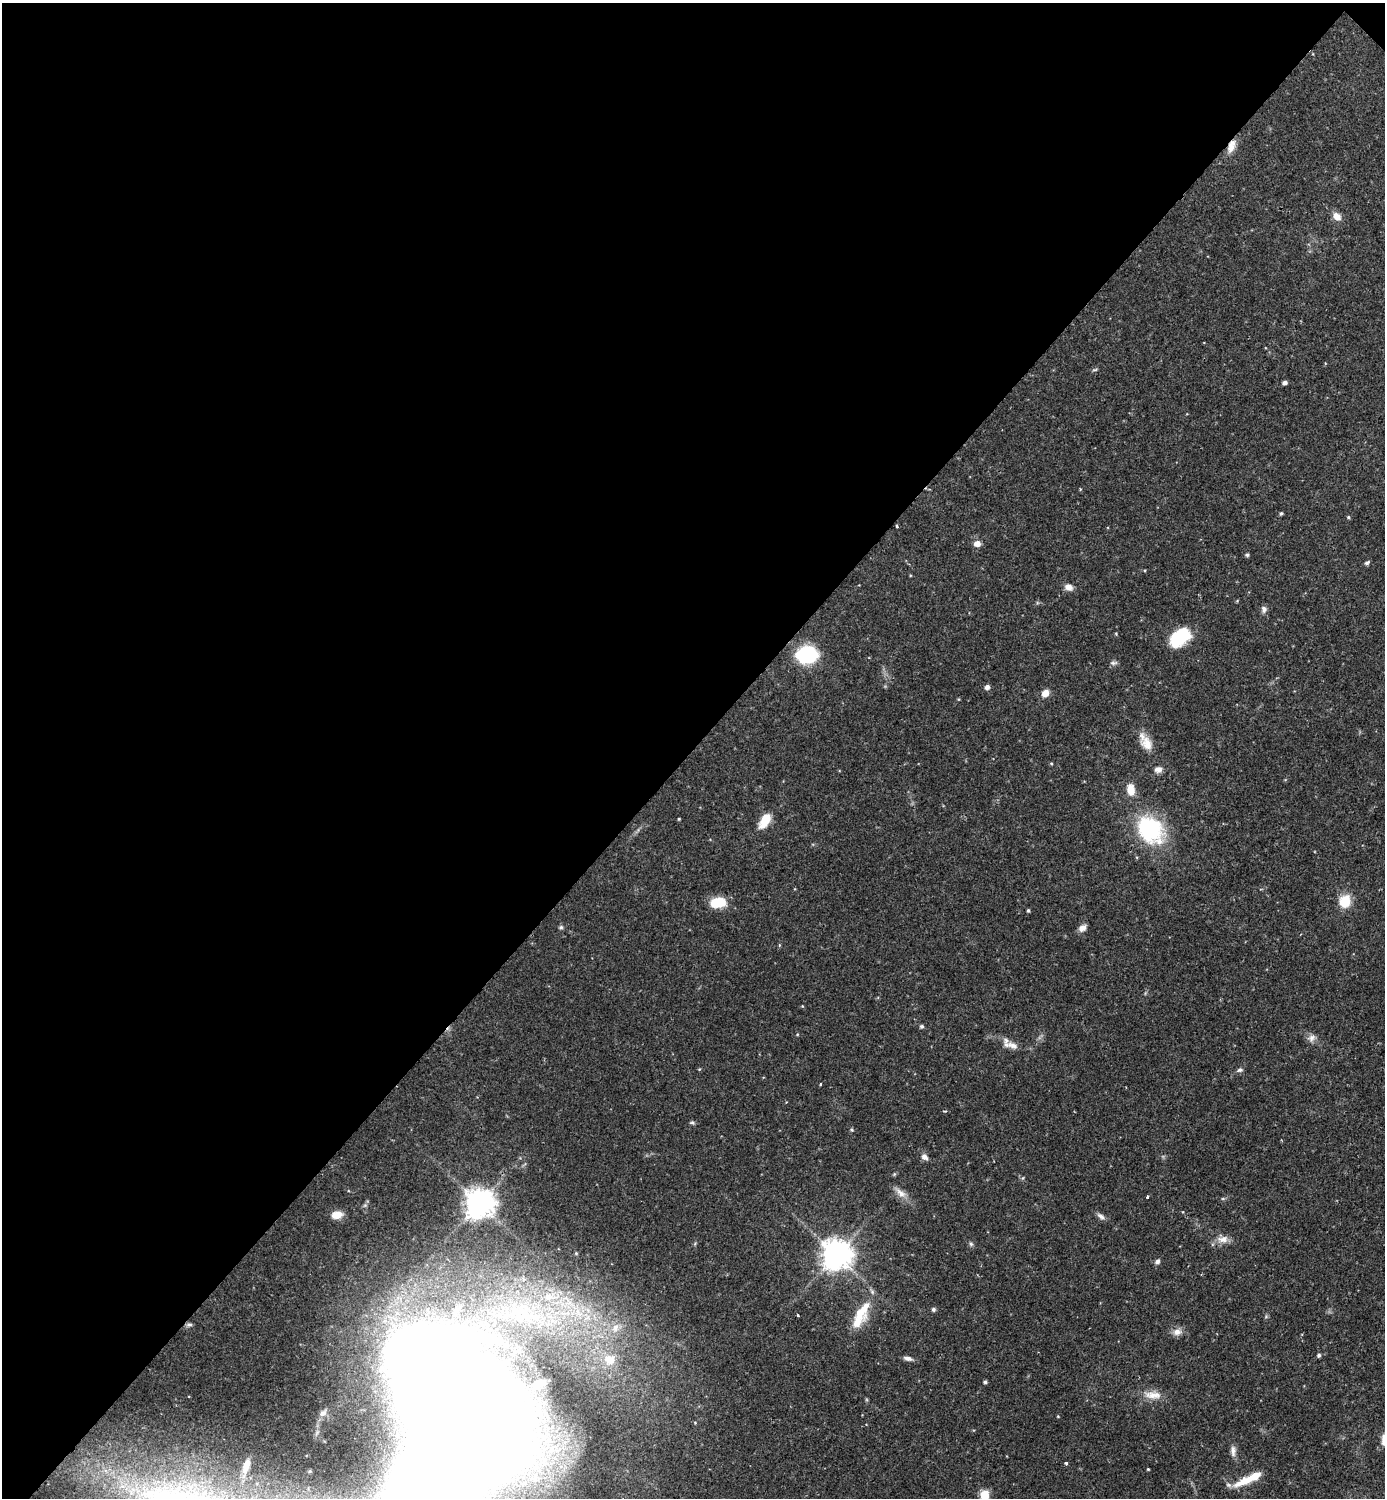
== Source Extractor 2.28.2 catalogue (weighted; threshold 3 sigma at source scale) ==
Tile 2 of 4 x 4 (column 2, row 1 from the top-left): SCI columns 1538-2920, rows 4487-5982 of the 5983 x 5982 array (HDU 1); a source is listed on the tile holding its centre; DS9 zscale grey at full resolution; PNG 1387 x 1500 px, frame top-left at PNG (2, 3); no overlay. Shown black and unused: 50% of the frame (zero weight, under 2 of 3 exposures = <1% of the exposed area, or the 3 px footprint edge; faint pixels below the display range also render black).
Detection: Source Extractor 2.28.2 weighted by HDU 2 'WHT'; one run over the whole footprint, this tile lists its part. Background 0.0719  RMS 0.0042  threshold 0.0191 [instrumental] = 3 sigma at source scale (4.5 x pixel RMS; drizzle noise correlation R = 1.50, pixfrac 1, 0.05/0.05 arcsec/px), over >= 5 px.
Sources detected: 82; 5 inside a brighter listed object's ellipse — not listed separately; the other 77 listed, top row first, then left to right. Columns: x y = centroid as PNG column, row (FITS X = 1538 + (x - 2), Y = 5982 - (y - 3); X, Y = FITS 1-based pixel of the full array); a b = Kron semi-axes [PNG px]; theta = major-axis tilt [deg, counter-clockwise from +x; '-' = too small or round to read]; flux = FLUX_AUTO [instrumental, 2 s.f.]
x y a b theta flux
1231 146 18 8 68 4.5
1337 216 10 8 -39 3.9
1095 370 8 3 9 0.61
1285 383 4 4 - 1.6
1281 513 5 4 - 0.6
1348 517 4 4 - 0.55
897 526 3 3 - 0.66
977 544 7 6 - 3.1
1247 555 5 4 - 0.85
1367 563 7 4 31 0.93
1145 570 4 3 - 0.33
1069 587 10 8 -20 2.7
1264 609 9 7 86 1.5
1180 637 21 14 40 23
807 655 13 10 4 56
1114 663 11 5 8 1.1
987 687 5 5 - 1.7
1045 693 8 7 - 3.6
1147 744 19 14 -60 6.4
1051 763 5 3 - 0.43
1158 769 10 8 6 2.2
1131 790 13 9 -81 5.7
679 819 3 3 - 0.47
765 820 15 8 59 11
1150 830 35 27 -50 42
1345 901 12 10 66 11
718 902 17 11 6 11
1028 910 4 3 - 0.62
561 927 7 5 14 0.83
1082 928 10 7 42 2.3
802 1006 4 3 - 0.37
922 1026 5 5 - 0.78
797 1034 4 4 - 0.41
1311 1038 12 9 28 2.3
1013 1045 17 9 -22 3.8
699 1069 4 3 - 0.39
1240 1070 8 6 20 1.2
820 1084 4 2 - 0.33
692 1123 7 4 -12 0.74
852 1130 5 5 - 0.65
924 1157 10 7 -46 2
894 1174 6 5 - 0.55
1023 1178 6 4 88 0.54
900 1193 21 8 -40 4
1147 1197 4 3 - 0.48
1223 1198 6 4 0 0.58
479 1203 9 9 - 670
337 1215 11 7 10 5.9
1101 1216 12 6 -40 1.7
1223 1239 16 9 7 3.9
971 1244 6 6 - 0.86
576 1253 4 3 - 0.4
836 1255 9 9 - 720
1157 1261 8 6 40 1.3
933 1309 5 5 - 0.87
861 1312 33 18 62 13
523 1315 87 32 -13 90
798 1315 3 2 - 0.38
1266 1317 6 4 -19 0.56
189 1325 9 5 5 1
615 1328 12 9 63 3.5
1177 1332 13 9 0 3.1
1319 1355 5 5 - 0.86
908 1358 12 5 -12 1.8
609 1360 18 16 -30 9.3
985 1382 4 4 - 0.86
540 1383 17 9 30 4.3
1153 1395 26 11 -3 5.9
465 1405 81 51 -58 4500
323 1413 9 6 37 1.4
1233 1451 15 7 90 2.3
1066 1463 3 3 - 1.1
246 1466 22 9 72 5.5
1148 1469 3 3 - 0.41
106 1471 7 4 -71 1.4
1244 1481 30 11 26 8.6
984 1495 5 5 - 18
Overlapping masked pixels (flux is a lower limit): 1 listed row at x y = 1231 146
Isophote crosses this tile's border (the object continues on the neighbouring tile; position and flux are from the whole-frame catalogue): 1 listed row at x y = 984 1495